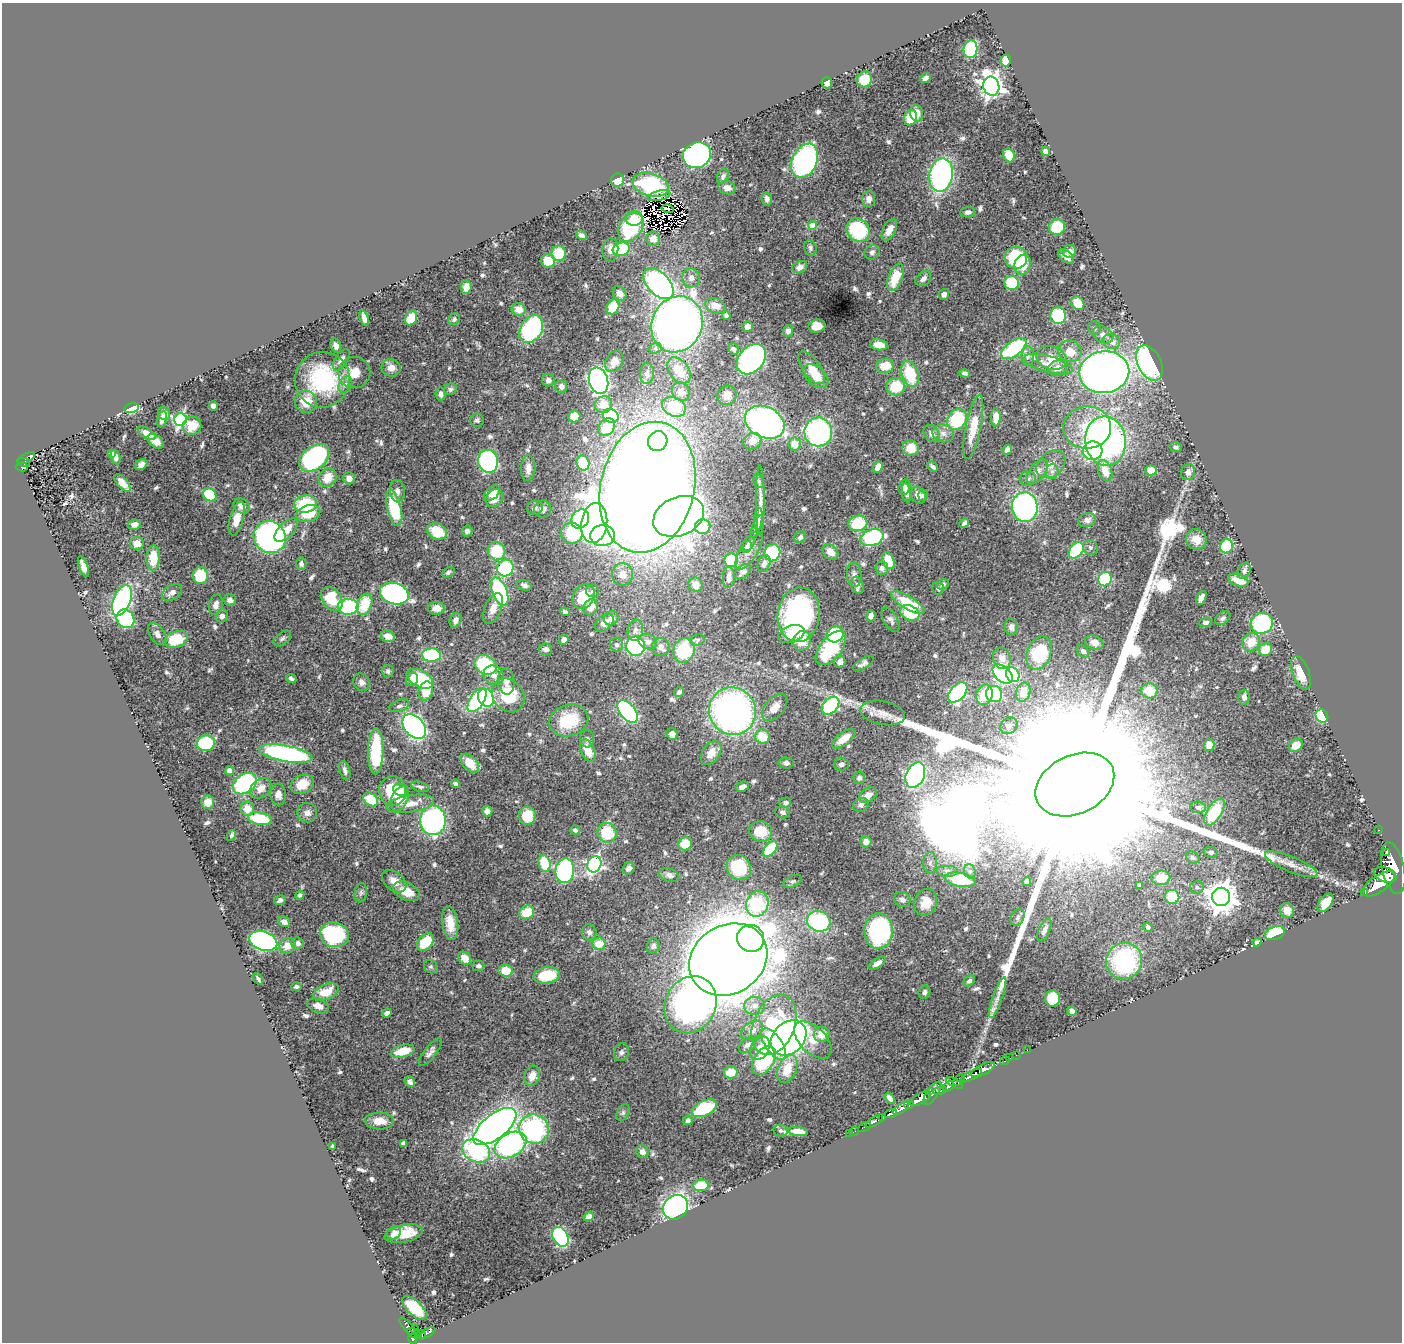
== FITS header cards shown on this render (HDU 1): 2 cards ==
NAXIS1  =                 1400
NAXIS2  =                 1340

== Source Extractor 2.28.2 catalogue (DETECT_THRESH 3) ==
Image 1400 x 1340 px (HDU 1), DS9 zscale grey, 1 PNG px = 1 image px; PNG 1404 x 1344 px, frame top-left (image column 1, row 1340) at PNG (2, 3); each listed source drawn as its Kron ellipse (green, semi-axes under 4 px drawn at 4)
Background 0.502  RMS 0.02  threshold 0.0606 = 3 sigma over >= 5 px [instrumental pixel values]
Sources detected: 662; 5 with non-positive FLUX_AUTO (blend fragments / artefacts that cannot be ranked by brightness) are neither listed nor drawn; of the other 657, the 500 brightest by FLUX_AUTO listed and drawn (157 fainter detections omitted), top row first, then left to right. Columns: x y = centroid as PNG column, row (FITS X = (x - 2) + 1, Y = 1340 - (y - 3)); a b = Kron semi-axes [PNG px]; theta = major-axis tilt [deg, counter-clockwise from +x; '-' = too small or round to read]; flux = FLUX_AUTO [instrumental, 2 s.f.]
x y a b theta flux
970 49 9 7 81 100
1006 60 6 5 - 25
925 78 5 4 - 6.5
864 79 8 7 - 28
827 83 5 5 - 7.1
991 86 9 8 - 1100
917 113 8 6 -80 15
911 118 8 6 66 47
1045 151 4 4 - 4
697 155 14 12 28 320
1009 155 7 5 -64 33
805 161 18 12 66 330
941 175 17 11 80 340
723 176 8 5 69 4.6
617 180 7 6 - 20
651 185 18 11 -15 94
727 188 8 6 -14 10
659 196 11 5 13 3.1
767 199 6 5 - 5.6
869 199 8 6 84 8
668 209 6 3 -15 4.8
968 212 7 5 6 4.5
634 218 8 7 - 14
813 225 4 4 - 32
631 227 16 11 57 82
1057 227 8 7 - 39
858 230 13 11 -45 99
889 230 12 6 63 13
581 235 5 4 - 4.6
653 239 7 6 - 12
810 248 8 6 -76 3.8
621 249 8 6 17 60
610 250 12 8 85 9.7
1070 251 7 6 - 9.3
872 252 8 7 - 4.6
559 253 8 7 - 39
1066 256 9 5 -40 7.3
1016 258 11 11 - 100
548 261 7 6 - 23
1023 265 10 8 71 23
800 267 8 5 25 6.7
895 277 14 7 69 36
691 278 9 9 - 8.6
923 279 9 6 41 6.5
1012 283 7 7 - 55
659 284 19 11 -46 340
466 287 7 5 85 12
620 293 7 6 - 9.6
944 294 5 5 - 5.9
1078 303 7 6 - 26
715 306 10 7 -18 14
613 307 8 6 62 39
519 309 7 6 - 14
1058 315 8 8 - 85
726 316 4 4 - 4.1
364 318 8 4 -72 7.9
411 318 8 5 68 29
454 319 6 5 - 3.2
677 324 29 25 64 930
817 326 8 6 12 21
747 327 5 5 - 6
1094 328 7 6 - 3.2
531 329 15 10 59 150
788 331 5 5 - 5.4
1103 335 11 8 -30 8
1112 341 8 7 - 11
879 345 8 5 -9 16
336 346 7 5 -76 6.2
655 348 6 5 - 3.3
1014 348 14 7 36 110
734 349 6 5 - 3.9
1070 351 12 10 -27 21
1028 356 10 6 89 5.6
1051 358 15 11 -17 21
751 359 17 12 48 380
341 360 12 6 58 9.1
614 361 11 8 60 14
1149 363 19 11 -63 250
1048 364 25 8 -15 15
885 366 9 7 8 26
391 368 9 8 - 12
812 368 19 9 -54 18
1058 368 10 7 22 11
679 370 14 10 -55 24
354 372 16 15 - 24
1104 372 25 21 7 940
647 373 10 7 88 4.9
965 373 5 3 - 3.5
910 374 13 8 -71 59
816 376 14 9 -43 28
322 380 28 27 - 130
548 380 6 6 - 5.9
598 381 13 9 -72 360
345 385 9 6 63 5.2
561 386 6 6 - 6
896 387 9 8 - 43
450 389 6 5 - 4
681 392 10 8 -49 10
441 394 6 5 - 5.4
727 395 10 9 - 14
306 402 11 11 - 26
603 405 9 8 - 14
213 406 5 4 - 7.8
674 407 12 9 -25 50
132 408 7 5 15 51
164 413 7 6 - 6.9
574 416 6 6 - 22
611 416 8 6 -26 100
996 417 9 5 89 15
162 419 8 5 77 8.3
180 420 6 6 - 280
477 420 7 6 - 3.5
957 420 11 9 52 89
765 422 21 15 -26 490
192 426 9 9 - 20
607 427 10 7 56 18
973 427 33 7 78 37
1087 427 24 21 4 58
818 432 14 14 - 260
147 433 10 5 -31 11
943 433 11 8 -15 8.5
932 434 9 7 -51 7.3
156 441 9 6 -40 10
658 441 10 9 - 67
752 441 9 7 31 17
1106 441 25 20 -82 450
794 444 6 6 - 22
1176 447 6 4 -13 3.2
911 448 8 7 - 22
1007 450 5 4 - 4.2
1093 451 10 9 - 160
112 453 4 3 - 3.9
116 457 7 4 -70 8
26 458 9 4 26 130
314 458 17 11 40 180
488 461 11 10 - 210
24 462 6 4 -12 110
583 463 7 6 - 25
1051 464 16 12 40 15
141 465 6 5 - 6
933 466 6 3 -43 4.8
22 467 6 4 2 87
878 467 6 4 69 13
528 468 13 7 87 12
1151 470 5 5 - 20
1052 471 7 6 - 5
1105 471 11 6 -71 26
1038 472 14 7 54 10
1188 472 8 7 - 6.8
328 478 9 8 - 23
349 478 6 5 - 9.4
1028 479 8 7 - 4.3
759 481 7 5 -66 3.2
123 483 10 5 -48 11
647 487 66 47 77 3400
904 487 7 6 - 4.9
397 491 11 7 -83 7.4
492 493 9 6 42 12
906 493 10 4 -81 6
210 495 7 6 - 83
918 495 9 7 -59 8.7
923 495 5 5 - 3.1
494 498 9 8 - 18
760 500 35 3 -90 10
305 504 11 8 10 68
241 506 8 7 - 11
1025 507 15 13 -84 300
394 508 18 7 -77 87
535 508 8 7 - 5.1
543 509 8 8 - 7.1
308 514 12 8 16 36
679 516 26 19 24 1000
237 519 17 7 74 19
580 519 10 8 55 90
758 519 11 3 85 3.4
1087 520 9 7 16 5.4
594 523 20 13 82 610
858 523 9 7 13 52
964 523 5 3 - 3.3
134 525 6 5 - 9.7
757 526 12 4 66 6
703 527 8 7 - 52
286 530 14 7 44 19
467 531 5 5 - 3.8
437 532 10 7 -24 39
572 533 10 10 - 67
602 535 12 10 5 89
270 537 16 15 - 370
800 537 6 5 - 4
872 538 12 8 19 140
1196 539 10 10 - 17
137 544 7 7 - 15
749 544 7 5 58 3.6
1226 546 7 6 - 75
747 547 6 5 - 3.2
1090 547 8 7 - 3.9
749 550 22 9 60 15
1076 550 9 6 51 130
497 551 9 9 - 44
830 552 9 6 -44 13
772 553 8 8 - 91
153 558 13 7 89 37
731 560 7 6 - 66
888 561 9 5 -65 28
764 563 8 6 69 7
301 564 6 5 - 3.7
83 567 11 4 -69 10
505 568 8 8 - 100
882 568 6 6 - 5.2
1244 571 8 6 63 4.4
448 572 6 4 31 3.3
743 572 9 6 41 6.6
622 574 11 10 - 15
854 575 12 7 -85 6.5
200 576 8 7 - 57
729 577 11 6 87 8.1
1105 579 7 6 - 93
1238 580 10 6 -20 22
943 584 6 5 - 4.8
524 585 8 5 -19 4.2
696 585 7 7 - 13
858 585 9 5 -73 3.9
938 588 6 6 - 3.6
592 591 6 6 - 3.7
172 592 11 7 32 8.8
500 592 15 7 -69 160
394 594 15 10 -16 280
584 597 13 10 55 50
1201 598 7 4 63 8.1
332 599 13 9 -55 45
122 600 16 8 68 270
230 600 6 5 - 6.2
908 602 19 6 -31 53
364 604 11 7 70 40
216 605 10 7 76 8.9
348 607 10 7 3 120
591 607 8 7 - 16
436 608 8 6 1 12
493 608 16 8 67 15
565 612 5 4 - 3.3
910 613 10 7 -23 48
799 615 27 21 83 270
222 616 6 6 - 6.1
871 616 5 4 - 5.2
611 618 7 6 - 8.2
1223 618 8 6 36 4.1
125 619 10 8 -54 140
456 620 7 5 69 6.2
891 620 14 6 -59 5.3
1206 622 6 5 - 4.3
604 623 11 7 41 9
1262 623 11 10 - 140
1011 627 8 6 -83 6
635 630 11 7 81 6.7
157 634 12 7 -55 7.9
791 634 14 8 21 18
835 634 8 7 - 75
388 636 7 5 -21 12
282 638 10 6 39 4.2
176 639 12 8 19 52
564 640 5 5 - 6.2
697 640 7 5 15 3.3
648 641 9 7 -22 7.1
802 641 10 8 71 29
1251 642 9 8 - 25
1094 643 9 6 -23 10
616 645 7 6 - 3.9
636 646 9 9 - 180
661 647 9 9 - 7.2
831 648 20 11 51 91
546 649 6 6 - 6.4
684 650 12 10 73 71
1265 650 7 6 - 23
1083 651 7 5 -45 4.5
1039 653 17 12 68 72
431 655 9 7 -1 95
1002 658 11 8 -72 12
840 662 6 5 - 7.1
863 663 12 5 30 5.2
485 665 12 9 -29 93
388 671 6 6 - 3.6
1301 673 17 8 -70 26
1003 674 11 7 -42 190
494 675 10 9 - 9
1013 675 8 6 -58 78
291 679 5 3 - 3.2
412 679 7 6 - 10
420 679 15 8 -28 74
506 681 13 8 -86 9.9
361 682 9 8 - 6.8
426 691 9 7 71 31
1149 691 8 7 - 34
679 692 5 4 - 3.6
958 692 12 7 48 210
1023 692 10 7 73 17
994 694 8 8 - 74
508 695 18 15 -50 57
984 695 10 8 73 27
1244 697 7 5 89 6.3
486 698 9 7 -60 160
477 700 13 7 56 130
399 706 10 5 20 4.4
831 706 10 7 46 140
775 707 16 9 50 13
732 711 24 23 - 530
628 712 13 7 -50 200
883 713 23 12 -10 18
1322 716 7 6 - 61
569 721 20 15 18 65
1009 726 9 7 42 4.9
414 727 14 9 -49 390
672 734 6 5 - 13
762 737 7 7 - 30
587 739 9 7 -89 4.9
844 739 14 6 36 23
206 743 9 8 - 74
1209 745 6 5 - 9
1296 745 7 6 - 17
588 750 12 6 -67 24
376 751 23 7 89 98
711 753 13 8 56 16
286 754 27 8 -10 350
470 763 11 7 -48 18
786 763 7 5 -3 5
841 764 7 6 - 4.2
229 771 4 4 - 14
345 771 10 5 -72 5.2
915 775 13 9 67 210
859 778 6 6 - 4.6
245 783 13 9 36 180
302 784 12 9 27 23
455 784 4 4 - 3.1
1075 784 41 29 26 360000
420 787 9 5 -15 3.9
742 787 6 5 - 7.9
261 788 12 9 41 13
400 790 7 6 - 10
392 791 15 13 -87 58
278 794 11 8 -86 8.3
868 795 10 6 34 10
371 799 8 6 -37 45
400 799 13 8 66 36
208 802 7 6 - 14
785 803 6 5 - 4.4
410 804 24 8 9 21
861 805 8 6 24 5.4
1198 807 8 5 -5 3.6
247 809 7 6 - 18
487 811 5 5 - 7.4
782 812 7 6 - 4.9
1214 812 15 7 57 61
307 813 10 9 - 7.9
527 816 9 8 - 37
260 819 12 6 -10 57
433 820 15 13 90 290
575 830 5 4 - 4.3
1379 830 3 2 - 11
761 832 11 10 - 39
607 833 10 9 - 52
231 836 6 4 65 3.7
866 842 5 5 - 10
685 844 7 6 - 33
770 849 9 5 48 79
1211 852 7 5 -11 3.8
1386 852 3 2 - 790
1193 858 7 5 -33 3.6
544 863 9 6 -76 53
930 863 11 7 90 6.6
594 864 8 7 - 330
1291 864 28 7 -22 18
739 867 13 11 -53 76
629 868 6 5 - 8
1393 868 26 11 -77 4400
565 871 12 9 83 230
947 871 11 6 0 5.8
970 871 7 5 -70 3.4
669 875 10 6 -21 5.7
1385 875 12 7 -19 1600
1161 878 9 7 7 31
960 880 15 7 -10 72
394 881 14 9 -39 14
793 881 10 5 26 3.1
1027 881 4 4 - 3.5
1379 884 18 8 35 3400
1139 885 4 4 - 3.2
1197 887 7 6 - 3.5
406 891 14 8 -25 24
361 893 10 6 80 3.7
1365 893 3 2 - 73
300 895 4 4 - 3.1
1172 897 7 7 - 41
1221 897 9 9 - 2300
280 900 6 4 27 4.8
902 900 8 7 - 6.7
926 902 13 11 69 26
1326 903 10 6 52 21
757 904 13 11 67 110
1287 910 7 7 - 10
527 912 7 6 - 32
1018 917 9 6 61 3.9
819 921 12 10 -20 140
284 922 6 5 - 7.6
450 923 17 8 -82 23
1148 927 5 4 - 3.5
1044 930 12 5 66 6.1
879 931 18 14 90 190
589 932 8 7 - 5.5
1275 933 10 6 22 63
334 935 14 12 -18 140
751 938 14 13 - 360
263 941 14 9 -19 270
425 942 10 7 49 38
1257 942 4 4 - 4.2
298 943 6 5 - 6.8
599 944 6 6 - 21
287 946 8 7 - 17
653 946 7 6 - 5
465 958 7 6 - 16
728 959 41 34 32 6200
1124 961 18 18 - 170
877 963 9 4 32 7.6
478 966 6 5 - 3.3
431 967 7 6 - 3.1
506 971 7 6 - 29
547 975 13 8 8 56
258 979 6 4 -54 3.2
969 981 6 4 41 3.6
296 986 5 4 - 3.3
326 992 13 7 23 28
924 992 7 5 64 4.2
998 997 21 5 70 11
1052 998 8 7 - 46
690 1005 29 25 63 520
318 1006 11 7 -19 9.2
755 1006 10 9 - 10
1072 1011 5 4 - 5.5
387 1013 5 4 - 4.8
774 1025 31 20 68 110
752 1031 12 8 36 9.8
822 1034 8 7 - 17
789 1038 20 15 44 490
813 1040 23 13 -45 24
774 1044 18 8 -56 120
747 1045 9 6 42 4.8
760 1048 13 9 60 16
1027 1050 2 2 - 9.2
403 1051 12 6 14 30
430 1052 17 6 52 6.1
621 1052 9 7 72 4.2
1016 1055 2 2 - 8.7
1010 1058 4 3 - 27
764 1060 16 9 56 81
1005 1061 5 3 - 25
787 1069 15 9 66 26
983 1070 13 5 26 1300
731 1072 7 6 - 22
971 1075 12 4 28 930
532 1076 10 7 72 14
959 1080 6 4 47 230
410 1082 6 4 -54 5.4
955 1083 9 3 -29 140
948 1087 6 4 36 350
940 1091 7 3 11 210
932 1093 14 5 56 650
890 1098 6 4 -54 7.3
920 1099 11 5 28 1600
909 1105 5 3 - 360
704 1108 13 7 25 74
901 1108 9 4 34 760
623 1113 9 5 64 3.5
891 1114 6 3 19 260
883 1117 4 3 - 140
688 1120 5 4 - 4.5
379 1121 14 8 -2 20
874 1121 10 3 34 61
495 1126 25 12 39 1200
864 1127 7 2 27 14
534 1129 15 14 - 180
780 1130 7 5 -11 3.1
854 1131 5 2 - 12
798 1132 10 4 -8 17
849 1134 2 2 - 3.8
403 1143 4 4 - 3.9
510 1145 17 11 30 300
333 1146 3 3 - 3.4
476 1151 15 11 -26 160
642 1152 6 6 - 5.8
701 1185 8 6 6 36
675 1207 13 11 41 450
589 1216 5 4 - 7.4
394 1233 7 6 - 3.8
404 1234 19 8 11 25
560 1237 10 7 -61 180
414 1308 15 7 -43 52
408 1326 11 4 -49 110
415 1329 4 3 - 95
414 1333 8 4 -28 420
427 1333 8 3 29 140
421 1335 4 3 - 170
413 1339 5 4 - 280
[157 fainter detections neither listed nor drawn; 5 non-positive-flux detections neither listed nor drawn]